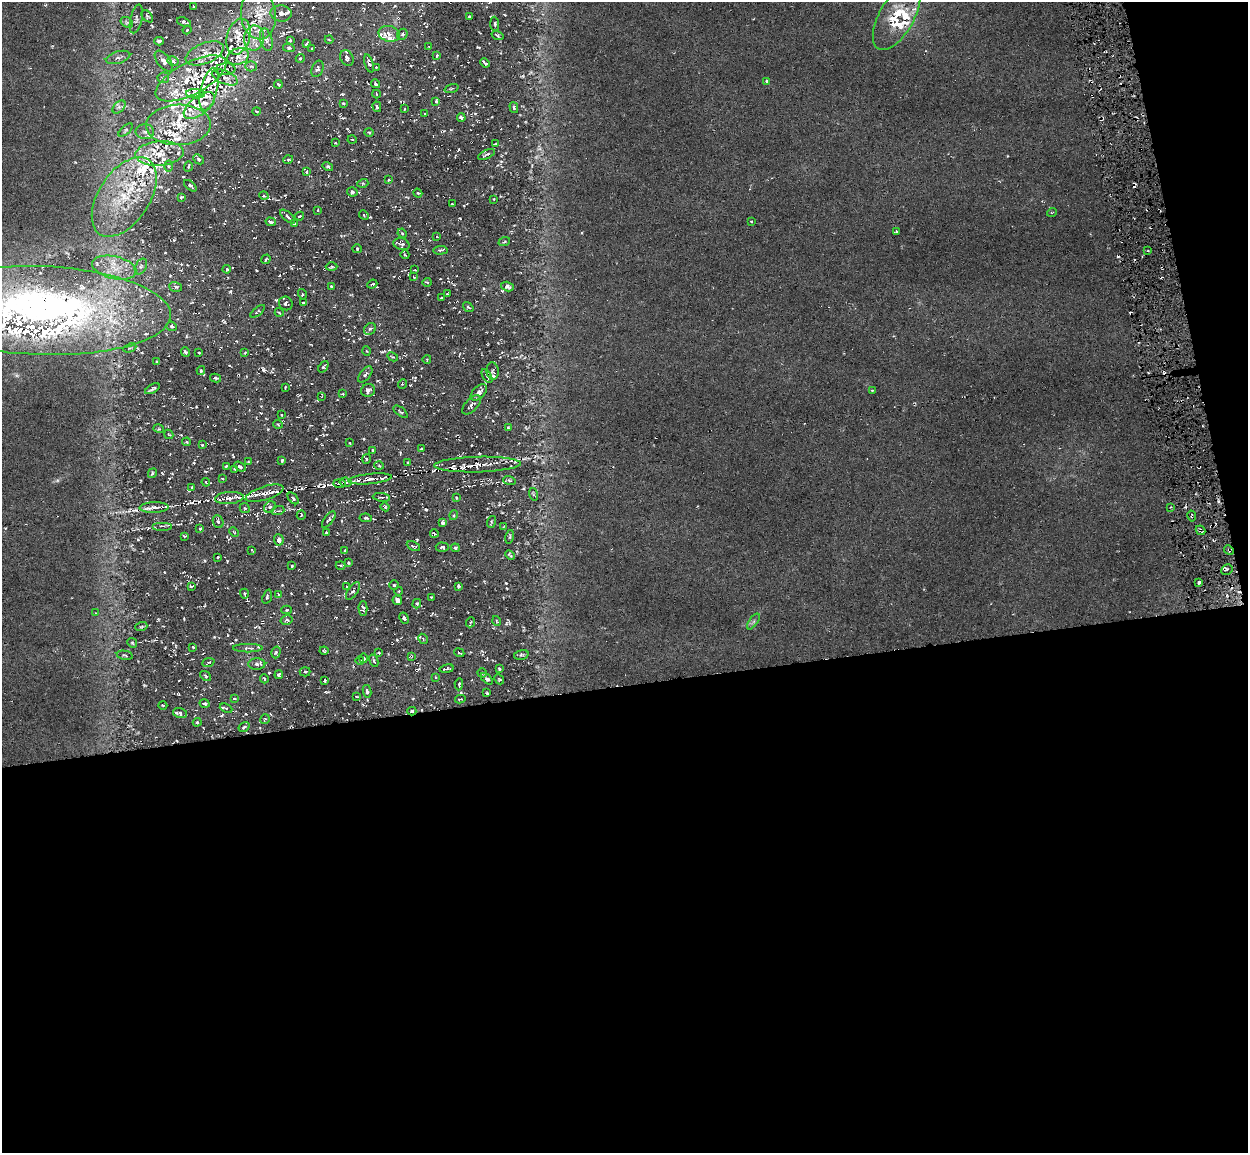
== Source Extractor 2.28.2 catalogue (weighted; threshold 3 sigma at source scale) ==
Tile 16 of 4 x 4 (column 4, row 4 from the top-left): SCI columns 3738-4983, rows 77-1227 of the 4983 x 4712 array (HDU 1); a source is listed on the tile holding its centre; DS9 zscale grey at full resolution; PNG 1250 x 1155 px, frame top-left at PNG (2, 2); each listed source drawn as its Kron ellipse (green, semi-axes under 4 px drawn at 4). Shown black and unused: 43% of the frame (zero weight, under 3 of 6 exposures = <1% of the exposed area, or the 3 px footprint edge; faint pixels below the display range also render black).
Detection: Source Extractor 2.28.2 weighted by HDU 2 'WHT'; one run over the whole footprint, this tile lists its part. Background 0.0169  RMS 0.0048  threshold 0.0195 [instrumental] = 3 sigma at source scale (4.09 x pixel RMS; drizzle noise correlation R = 1.36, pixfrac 0.8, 0.0396/0.0396 arcsec/px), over >= 5 px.
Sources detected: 376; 3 too faint to see at this stretch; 29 cosmic-ray / hot-pixel residue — neither listed nor drawn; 65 inside a brighter listed object's ellipse — not listed separately; the other 279 listed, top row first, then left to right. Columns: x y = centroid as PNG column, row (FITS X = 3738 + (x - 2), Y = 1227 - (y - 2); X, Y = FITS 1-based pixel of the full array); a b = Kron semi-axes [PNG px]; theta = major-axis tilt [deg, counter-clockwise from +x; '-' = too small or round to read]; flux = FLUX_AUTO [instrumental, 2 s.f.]
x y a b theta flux
193 6 3 2 - 0.37
281 13 10 8 -6 2.9
258 15 25 17 -84 13
147 16 7 4 -47 0.74
469 17 3 3 - 0.54
897 17 37 17 60 18
136 19 15 6 77 1.5
127 22 7 5 -31 0.94
184 22 7 3 -20 0.81
495 24 7 3 -86 0.55
187 30 4 3 - 0.49
389 34 10 8 -14 3.1
402 34 6 5 - 0.84
498 36 6 3 -19 0.64
238 37 18 11 75 6.3
254 38 12 10 82 5.1
266 40 11 6 -75 2.3
290 40 4 4 - 0.49
329 40 4 3 - 0.42
159 41 5 3 - 0.82
306 44 4 2 - 0.47
429 47 4 2 - 0.36
289 48 6 4 -8 0.79
312 49 3 2 - 0.34
205 53 20 10 22 5.8
238 56 11 8 20 2.4
437 56 4 3 - 0.41
118 57 12 6 16 2
300 58 4 4 - 0.49
347 58 8 6 -65 1.6
164 61 12 6 -52 2
173 61 6 4 -30 0.84
369 63 9 4 -74 1.1
485 63 5 2 - 0.73
251 66 6 5 - 1
376 67 2 2 - 0.26
225 69 10 6 4 1.4
317 69 8 5 67 1.2
225 77 14 6 -23 2.1
163 78 6 5 - 0.79
191 78 39 16 28 16
767 81 4 3 - 0.82
278 84 4 2 - 0.47
375 84 4 3 - 0.76
452 88 7 3 19 0.54
209 89 22 8 75 3.6
195 94 9 4 -3 0.97
376 94 4 2 - 0.29
436 101 4 3 - 0.56
343 104 3 2 - 0.45
199 105 18 9 37 5.9
119 107 8 5 45 1.2
377 107 5 4 - 0.79
514 108 5 4 - 0.69
404 109 3 2 - 0.27
257 111 4 2 - 0.43
425 114 3 3 - 0.34
461 117 4 3 - 0.75
178 125 32 20 2 18
125 130 9 4 42 0.68
145 132 9 7 -1 2
369 132 4 3 - 0.44
352 139 4 3 - 0.4
335 143 3 2 - 0.3
495 144 4 2 - 0.32
160 153 24 12 4 9.1
486 154 9 3 24 0.88
199 159 6 4 -43 0.73
288 160 5 3 - 0.47
168 166 5 3 - 0.51
188 166 5 3 - 0.48
328 167 5 4 - 0.73
306 172 4 2 - 0.37
388 180 3 2 - 0.36
363 183 5 3 - 0.5
190 186 7 3 -40 0.64
352 192 5 4 - 0.92
418 193 4 3 - 0.46
264 196 5 3 - 0.35
124 197 44 25 57 30
181 197 3 3 - 0.79
494 199 3 2 - 0.27
452 204 3 2 - 0.31
318 210 4 3 - 0.37
1052 212 5 3 - 0.38
364 215 5 4 - 0.51
299 216 5 3 - 0.52
288 217 9 3 -42 0.85
751 221 3 2 - 0.56
271 222 5 3 - 0.83
294 224 4 2 - 0.43
896 231 3 3 - 0.44
402 233 5 4 - 0.47
437 237 3 2 - 0.3
504 242 6 3 20 0.59
401 244 8 6 -18 1.1
357 249 4 4 - 0.53
440 250 7 3 4 0.68
1148 251 3 2 - 0.36
405 255 4 3 - 0.36
266 259 5 2 - 0.45
141 266 8 5 62 1.2
332 267 6 3 0 0.52
114 268 22 11 -13 8.3
227 269 4 3 - 0.55
415 270 4 2 - 0.33
414 277 3 2 - 0.26
427 282 4 2 - 0.34
372 284 5 3 - 0.62
331 286 3 2 - 0.34
507 286 6 4 -15 1.1
176 287 6 5 - 1
302 294 5 3 - 0.5
447 294 3 2 - 0.37
441 298 4 3 - 0.46
286 303 7 6 - 1
303 303 4 2 - 0.62
468 307 6 3 -35 0.51
41 310 130 44 -2 320
258 311 8 3 40 0.53
279 312 4 3 - 0.39
172 326 5 4 - 0.72
370 329 6 5 - 1
130 348 7 4 22 0.66
366 351 5 3 - 0.44
185 352 5 3 - 0.64
199 353 3 2 - 0.42
245 353 3 3 - 0.42
393 357 6 3 -29 0.51
427 359 4 3 - 0.35
157 362 4 3 - 0.51
323 367 6 3 53 0.57
201 371 4 4 - 0.44
493 371 9 6 -82 0.95
365 374 9 5 53 1.1
487 376 8 3 -58 0.68
216 378 6 3 -9 0.78
402 384 5 3 - 0.39
285 387 3 2 - 0.33
152 389 8 2 30 0.85
368 390 7 6 - 1.4
872 390 3 3 - 0.37
479 392 10 6 45 2.2
343 394 3 2 - 0.35
322 396 4 2 - 0.3
472 405 12 6 46 1.4
401 412 8 3 -39 0.57
281 415 3 2 - 0.35
278 424 5 3 - 0.36
508 428 4 4 - 0.44
159 429 5 3 - 0.42
169 434 5 3 - 0.39
186 442 4 4 - 0.45
350 443 3 2 - 0.3
202 445 4 4 - 0.39
421 449 3 3 - 0.39
372 451 4 2 - 0.49
366 459 5 3 - 0.52
282 460 4 3 - 0.64
249 462 4 2 - 0.38
407 463 4 3 - 0.44
477 465 43 8 1 6.1
226 466 4 2 - 0.43
379 466 5 3 - 0.39
240 467 6 4 -34 0.97
235 469 3 2 - 0.4
152 473 5 3 - 0.5
222 478 4 2 - 0.37
370 479 22 5 6 3.3
509 480 6 4 -19 0.66
206 482 4 3 - 0.44
345 482 6 4 -11 0.91
339 483 6 3 -2 0.66
192 487 4 4 - 0.44
264 493 20 6 17 4.2
533 494 6 4 -71 0.59
381 497 9 3 -7 0.79
229 498 14 6 4 3
293 498 7 3 -46 0.73
457 498 4 2 - 0.4
154 507 14 5 2 2.4
270 507 6 5 - 1.1
385 507 4 4 - 0.58
1170 507 3 2 - 0.41
245 508 5 4 - 0.68
278 511 6 3 17 0.81
301 515 5 3 - 0.38
454 515 5 3 - 0.49
1192 516 6 3 -79 0.67
366 518 6 4 -7 0.76
329 520 10 4 53 0.89
218 522 6 5 - 0.86
491 522 6 4 73 0.5
442 523 4 3 - 0.91
162 526 10 2 0 0.81
504 526 4 2 - 0.34
200 529 4 3 - 0.41
1201 530 5 3 - 1.1
234 532 5 3 - 0.41
327 533 4 3 - 0.6
434 533 4 3 - 0.47
184 536 3 2 - 0.44
510 537 7 3 77 0.48
279 540 5 5 - 1.8
413 546 7 3 -25 0.65
442 547 6 4 -3 0.89
455 548 4 3 - 0.71
252 550 4 2 - 0.35
1229 550 5 4 - 0.76
345 551 4 3 - 0.54
510 555 5 3 - 0.62
218 557 3 2 - 0.4
348 563 3 2 - 0.41
340 565 5 2 - 0.55
292 566 3 2 - 0.47
1227 569 6 5 - 0.86
1199 583 4 3 - 1.3
394 585 4 4 - 0.63
191 586 4 2 - 0.45
459 586 4 3 - 0.89
347 587 4 2 - 0.28
353 591 10 5 55 1.1
399 591 4 3 - 0.39
244 594 5 3 - 0.49
278 594 4 2 - 0.37
267 597 7 4 72 0.7
431 597 2 2 - 0.3
397 600 5 4 - 1.5
417 604 5 4 - 0.64
363 608 7 4 -88 1.1
287 610 5 4 - 0.46
95 613 3 2 - 0.25
404 618 6 4 -62 0.82
287 620 6 4 15 0.72
497 621 5 3 - 0.39
753 621 9 4 55 1
471 622 5 3 - 0.48
141 627 6 3 19 0.58
423 639 5 3 - 0.45
132 643 5 4 - 0.54
193 647 4 3 - 0.39
248 648 15 3 0 1.4
324 651 4 4 - 0.45
276 652 6 4 75 0.68
379 653 3 2 - 0.42
459 653 5 2 - 0.46
125 655 8 2 -11 0.55
521 655 7 4 16 0.74
411 656 4 3 - 0.39
364 658 5 3 - 0.52
360 661 4 3 - 0.32
374 661 6 3 -68 0.68
208 663 6 3 22 0.52
257 664 8 5 0 1.4
447 669 7 3 10 0.75
499 669 3 2 - 0.46
305 672 5 4 - 0.68
482 673 5 3 - 0.53
279 675 4 4 - 0.68
206 676 6 4 -37 0.62
435 677 3 2 - 0.36
264 679 5 3 - 0.47
487 679 7 3 -41 0.98
499 679 5 3 - 0.45
325 681 3 2 - 0.5
459 684 6 3 85 0.54
367 691 6 4 -80 0.8
487 693 3 2 - 0.4
357 697 3 2 - 0.36
234 698 3 2 - 0.38
460 699 5 2 - 0.4
205 703 5 3 - 0.72
163 705 4 3 - 0.37
226 708 6 4 -23 0.59
412 711 4 4 - 0.58
180 713 7 5 -16 0.92
265 719 5 3 - 0.43
197 722 4 4 - 0.54
244 727 6 3 32 0.62
Overlapping masked pixels (flux is a lower limit): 13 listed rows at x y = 369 63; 124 197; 41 310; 477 465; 370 479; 264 493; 229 498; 1192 516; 1201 530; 1229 550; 1227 569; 411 656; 412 711
Isophote crosses this tile's border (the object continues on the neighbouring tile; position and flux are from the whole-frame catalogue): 3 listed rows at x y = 281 13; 897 17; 41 310
Unlisted compact peaks at least as high as the median listed source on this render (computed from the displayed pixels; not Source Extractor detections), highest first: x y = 506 583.